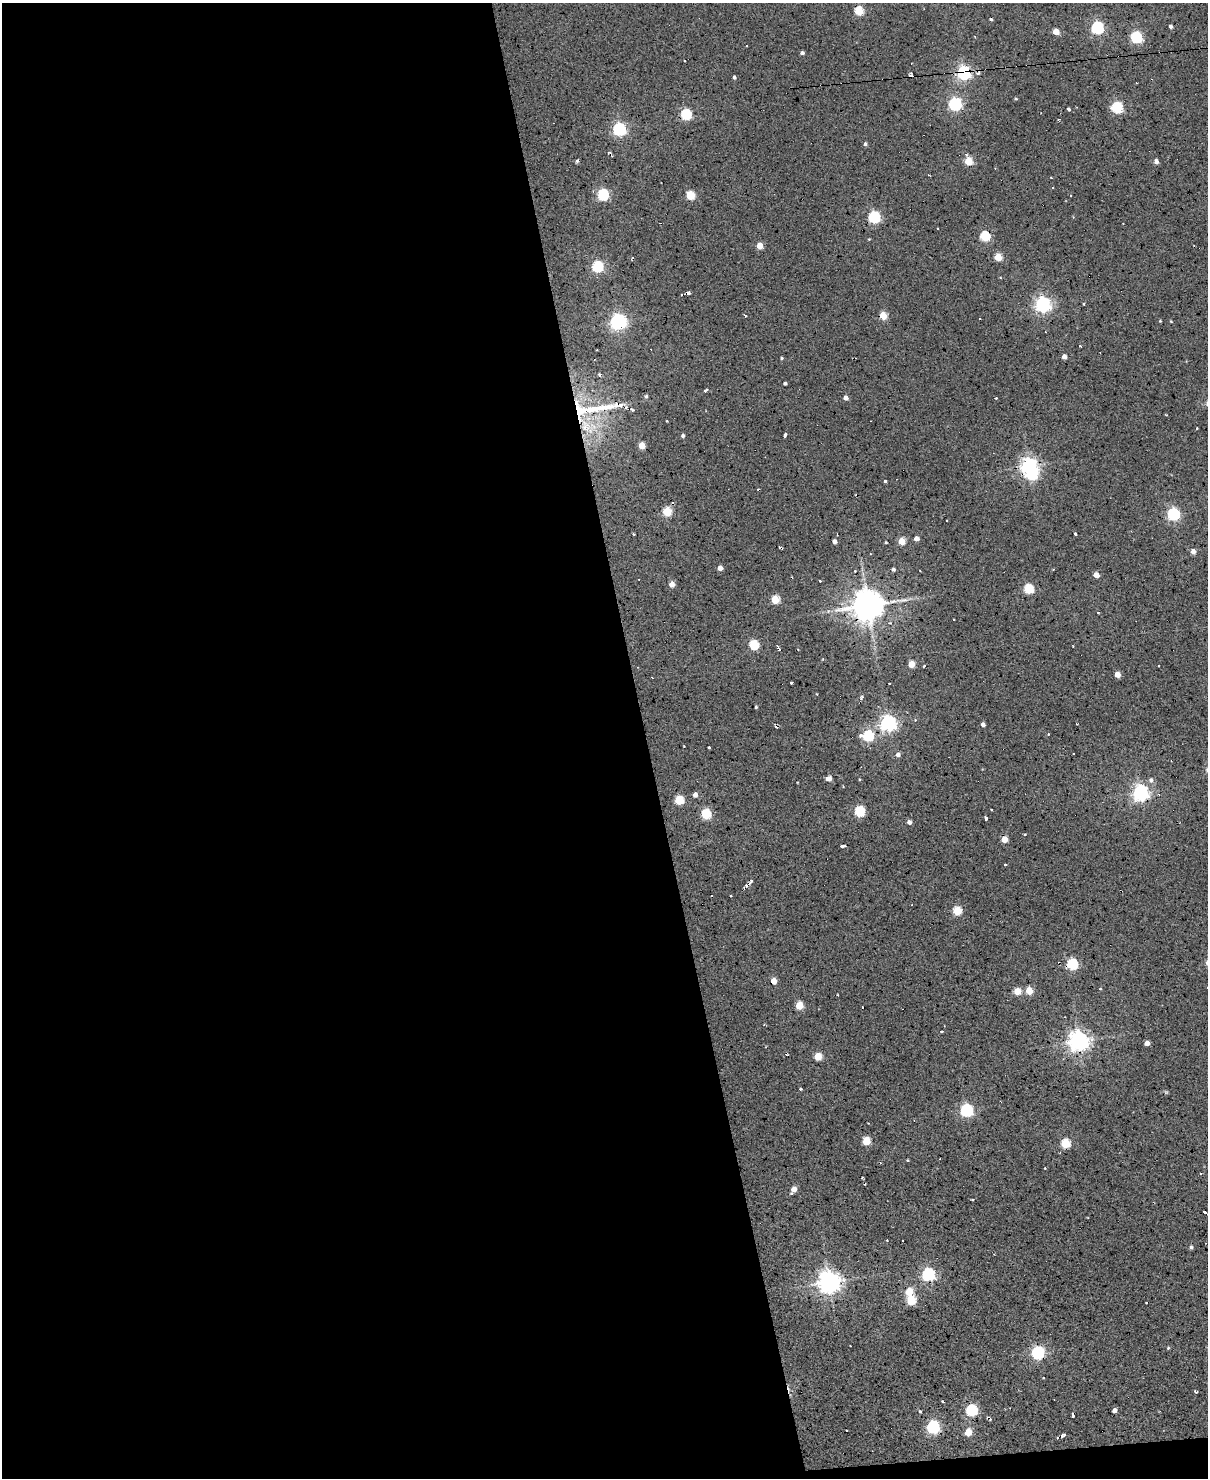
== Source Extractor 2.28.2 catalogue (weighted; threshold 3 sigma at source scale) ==
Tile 9 of 4 x 3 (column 1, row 3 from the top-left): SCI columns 1-1206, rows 244-1719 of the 4825 x 4803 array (HDU 1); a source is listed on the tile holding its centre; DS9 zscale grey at full resolution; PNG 1210 x 1480 px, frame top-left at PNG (2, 3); no overlay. Shown black and unused: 54% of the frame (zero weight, under 2 of 3 exposures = <1% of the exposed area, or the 3 px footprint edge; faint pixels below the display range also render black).
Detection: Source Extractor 2.28.2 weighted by HDU 2 'WHT'; one run over the whole footprint, this tile lists its part. Background 0.0779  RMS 0.12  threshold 0.537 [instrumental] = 3 sigma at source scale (4.5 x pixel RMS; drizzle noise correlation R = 1.50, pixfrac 1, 0.05/0.05 arcsec/px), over >= 5 px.
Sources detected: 172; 1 inside a brighter object's white glare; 13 cosmic-ray / hot-pixel residue — not listed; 5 inside a brighter listed object's ellipse — not listed separately; the other 153 listed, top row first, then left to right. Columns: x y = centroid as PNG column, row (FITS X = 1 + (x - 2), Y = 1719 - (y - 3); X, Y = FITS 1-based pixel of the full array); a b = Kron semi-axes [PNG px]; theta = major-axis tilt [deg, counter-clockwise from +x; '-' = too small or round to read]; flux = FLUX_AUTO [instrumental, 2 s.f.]
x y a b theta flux
859 11 5 5 - 640
991 19 3 3 - 18
1171 26 4 3 - 29
1097 28 5 5 - 1900
1056 32 5 4 - 220
1136 37 6 5 - 1400
802 53 4 4 - 27
684 60 2 2 - 10
964 73 5 5 - 3300
978 73 8 5 29 33
734 77 4 3 - 26
1016 99 4 3 - 13
955 104 6 5 - 2200
1117 108 5 5 - 1300
1068 109 3 3 - 47
686 114 5 5 - 1100
619 129 6 5 - 2300
865 144 5 4 - 23
577 160 5 4 - 19
968 161 5 4 - 460
1156 161 4 4 - 67
1051 178 3 2 - 6.9
1052 187 2 2 - 12
603 195 6 5 - 1400
690 195 5 5 - 570
1070 195 3 3 - 19
874 217 5 5 - 1600
1123 223 2 2 - 7.6
937 229 3 2 - 16
985 236 5 5 - 870
869 239 3 3 - 9.7
760 246 5 4 - 210
633 257 4 3 - 18
998 257 5 5 - 320
597 267 5 5 - 1300
683 294 6 3 11 36
1084 304 3 3 - 21
1043 305 6 6 - 4000
883 316 5 4 - 400
1171 321 3 3 - 9.6
618 322 7 6 - 4100
1080 346 3 2 - 15
1064 357 4 4 - 89
782 358 3 3 - 14
600 375 3 3 - 34
785 383 4 3 - 20
706 390 4 3 - 40
846 398 5 4 - 55
996 398 3 3 - 8.9
590 409 75 14 7 780
1166 415 4 2 - 7.7
667 421 2 2 - 11
586 426 38 21 -28 630
785 435 4 3 - 35
683 436 4 4 - 29
642 446 5 4 - 240
1029 466 6 6 - 5100
885 481 4 3 - 21
667 512 5 5 - 580
1173 514 5 5 - 2000
1075 534 3 3 - 22
916 539 4 4 - 75
834 541 4 4 - 53
902 541 5 4 - 270
886 542 3 2 - 12
1193 552 5 5 - 64
720 568 4 4 - 87
893 569 5 4 - 21
1053 569 3 2 - 8.3
855 571 2 2 - 7.2
1096 575 4 4 - 140
672 584 4 4 - 150
1029 589 5 5 - 710
775 599 5 5 - 440
868 605 10 9 - 23000
1098 612 3 3 - 10
754 645 5 5 - 690
778 648 6 2 -56 28
911 664 5 4 - 270
1158 666 2 2 - 8.8
1117 674 5 4 - 120
791 683 3 2 - 12
889 683 3 2 - 11
862 696 5 4 - 19
756 707 3 3 - 16
915 720 5 3 - 12
888 723 6 6 - 4400
983 724 4 4 - 54
776 727 4 3 - 21
1048 734 3 3 - 13
868 736 6 5 - 1200
709 747 3 3 - 15
898 755 5 5 - 48
829 778 4 4 - 160
859 779 3 3 - 10
1151 780 7 6 - 44
1140 793 6 6 - 4500
695 795 4 4 - 74
679 800 5 5 - 590
992 809 3 2 - 16
859 811 5 5 - 890
706 814 5 5 - 840
985 818 4 3 - 20
909 822 4 4 - 44
1025 834 3 3 - 12
1004 839 4 4 - 200
843 846 5 3 - 36
1005 864 4 2 - 9.2
750 882 9 4 60 37
746 886 5 4 - 39
957 911 5 5 - 510
1072 964 5 5 - 1200
774 981 5 4 - 120
1100 989 3 3 - 12
1017 991 5 4 - 280
1029 991 5 4 - 290
799 1006 5 5 - 360
941 1031 3 3 - 24
1078 1041 7 7 - 8400
1147 1043 4 4 - 80
787 1055 4 2 - 11
818 1057 5 5 - 330
801 1089 3 3 - 21
966 1111 6 6 - 2000
866 1141 5 5 - 420
1065 1143 5 5 - 600
907 1160 3 3 - 17
1045 1168 3 2 - 9.4
1201 1174 3 2 - 18
865 1184 3 2 - 11
794 1189 5 5 - 97
972 1200 3 2 - 19
1205 1212 5 3 - 36
887 1240 2 2 - 8.6
1191 1247 4 4 - 26
928 1275 6 6 - 2300
829 1282 7 7 - 11000
909 1292 5 5 - 430
911 1301 5 5 - 590
1146 1302 3 2 - 13
1168 1348 4 4 - 12
1038 1353 6 5 - 2300
1043 1378 3 3 - 19
1195 1391 5 3 - 16
942 1401 3 2 - 17
1115 1410 4 4 - 56
920 1411 4 3 - 15
971 1411 6 5 - 1400
1073 1415 5 2 - 20
933 1427 6 6 - 2100
847 1430 3 2 - 10
968 1432 5 4 - 260
1062 1435 7 5 30 39
Overlapping masked pixels (flux is a lower limit): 3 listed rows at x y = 964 73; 590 409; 586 426
Isophote crosses this tile's border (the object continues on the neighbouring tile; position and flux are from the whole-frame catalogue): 1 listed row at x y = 1205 1212